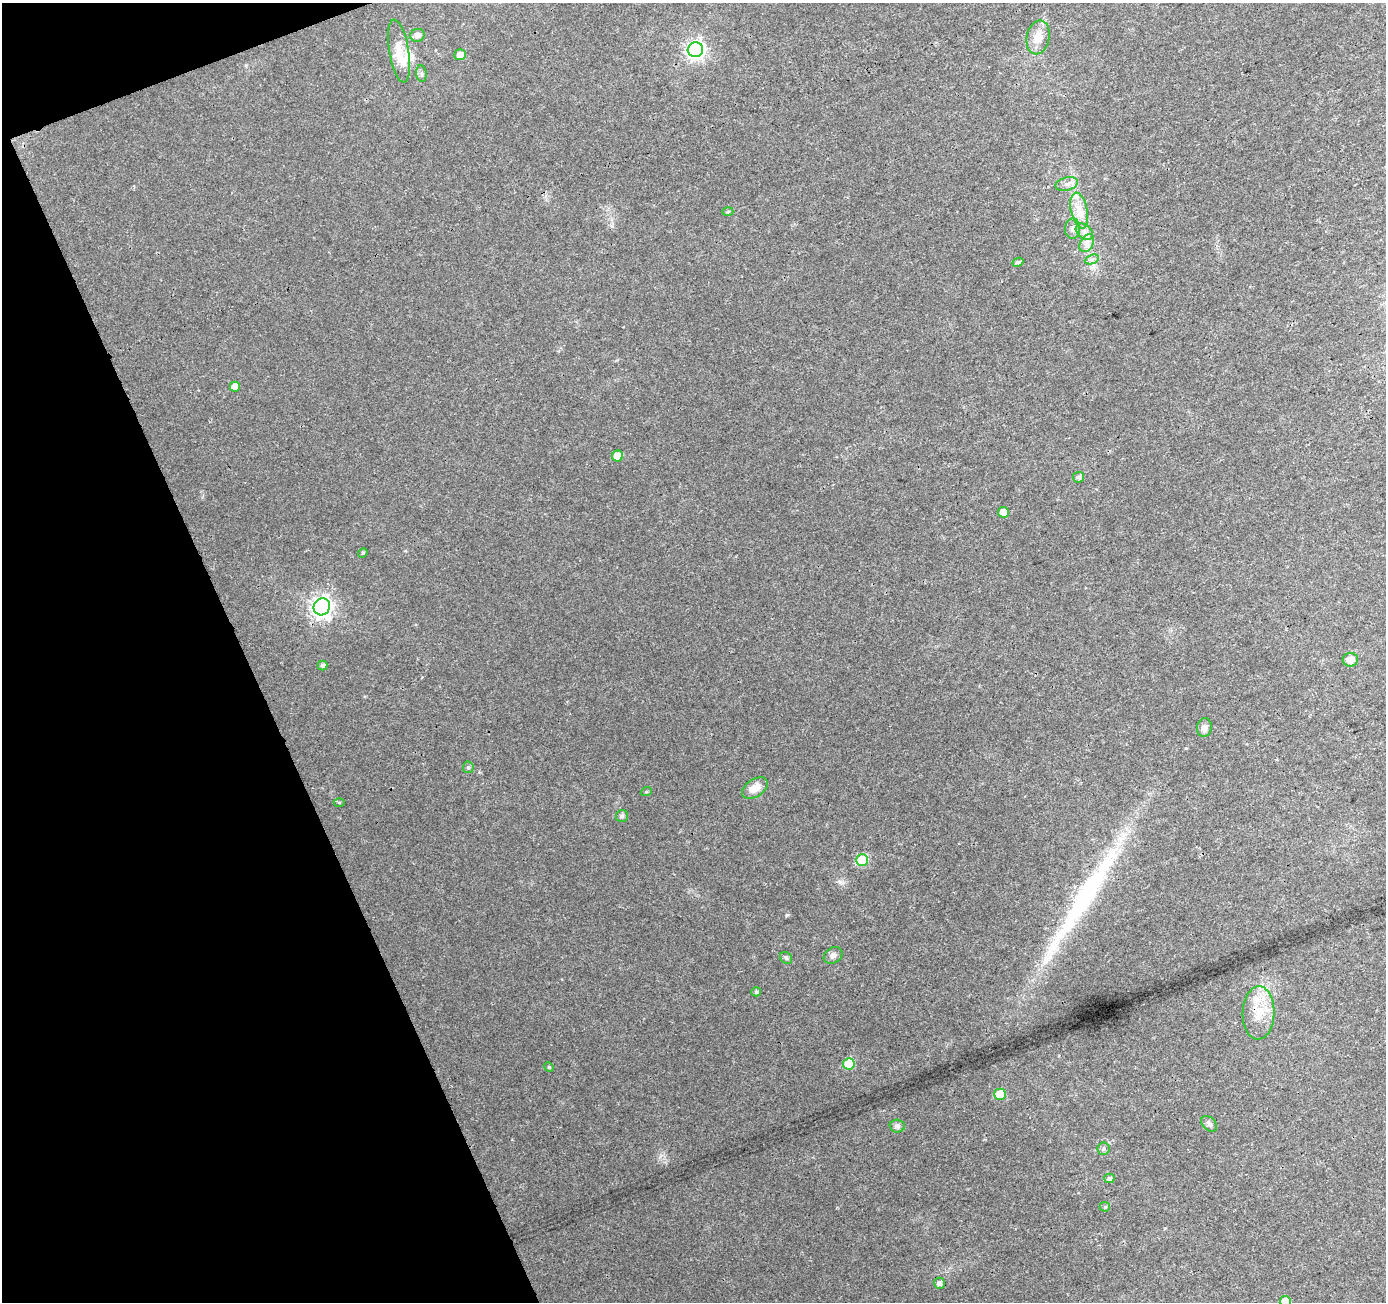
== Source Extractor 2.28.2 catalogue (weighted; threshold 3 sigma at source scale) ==
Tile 5 of 4 x 4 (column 1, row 2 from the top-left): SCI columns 54-1437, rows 2705-4004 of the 5646 x 5464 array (HDU 1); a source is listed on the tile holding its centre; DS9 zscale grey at full resolution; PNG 1388 x 1304 px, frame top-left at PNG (2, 3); each listed source drawn as its Kron ellipse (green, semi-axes under 4 px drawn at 4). Shown black and unused: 19% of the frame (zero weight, under 3 of 4 exposures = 5% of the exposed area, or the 3 px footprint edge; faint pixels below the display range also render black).
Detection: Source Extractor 2.28.2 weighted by HDU 2 'WHT'; one run over the whole footprint, this tile lists its part. Background 0.0235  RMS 0.0037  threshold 0.0166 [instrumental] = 3 sigma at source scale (4.5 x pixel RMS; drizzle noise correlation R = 1.50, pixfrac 1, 0.0396/0.0396 arcsec/px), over >= 5 px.
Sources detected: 47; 1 inside a brighter object's white glare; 1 long thin detection or spike segment (spike, bleed or trail) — neither listed nor drawn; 2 inside a brighter listed object's ellipse — not listed separately; the other 43 listed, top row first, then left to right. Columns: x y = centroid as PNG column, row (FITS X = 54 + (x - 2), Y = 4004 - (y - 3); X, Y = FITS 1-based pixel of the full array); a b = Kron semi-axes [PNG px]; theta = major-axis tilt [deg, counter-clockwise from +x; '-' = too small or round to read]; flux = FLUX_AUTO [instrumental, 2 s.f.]
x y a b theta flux
417 35 7 6 - 1.8
1038 37 17 11 77 4.7
695 50 8 7 - 130
399 51 32 9 -81 6
460 55 6 5 - 2.2
421 73 8 5 -84 0.93
1067 184 11 6 13 1.9
1079 210 18 8 -78 4.6
728 211 5 3 - 0.47
1073 229 10 7 89 1.8
1084 232 10 7 -41 1.9
1087 243 10 6 61 1.8
1092 259 7 4 19 0.89
1018 262 5 4 - 0.84
235 387 5 5 - 3.6
618 456 5 5 - 5.3
1079 477 5 5 - 0.89
1003 512 5 5 - 3.1
363 553 5 4 - 0.53
322 607 9 8 - 210
1350 660 7 7 - 3.3
323 665 5 5 - 1.1
1204 728 9 7 78 1.8
468 767 6 5 - 0.77
755 788 14 9 33 4
646 792 5 3 - 0.37
339 802 5 3 - 0.35
622 816 6 6 - 0.72
862 860 6 5 - 20
833 955 10 7 33 1.4
786 958 7 5 -44 0.71
756 992 5 4 - 0.69
1259 1013 27 16 88 9.4
849 1064 6 5 - 12
549 1067 5 4 - 0.45
1000 1094 6 5 - 14
1209 1124 9 6 -46 1.1
897 1126 7 6 - 1
1104 1149 6 6 - 0.89
1109 1178 5 4 - 1
1105 1207 5 5 - 0.46
939 1283 5 5 - 1.3
1285 1301 5 5 - 5.5
Isophote crosses this tile's border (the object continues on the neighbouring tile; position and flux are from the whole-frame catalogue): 1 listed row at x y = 1285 1301
Unlisted compact peaks at least as high as the median listed source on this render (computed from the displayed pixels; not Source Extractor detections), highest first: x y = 787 915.